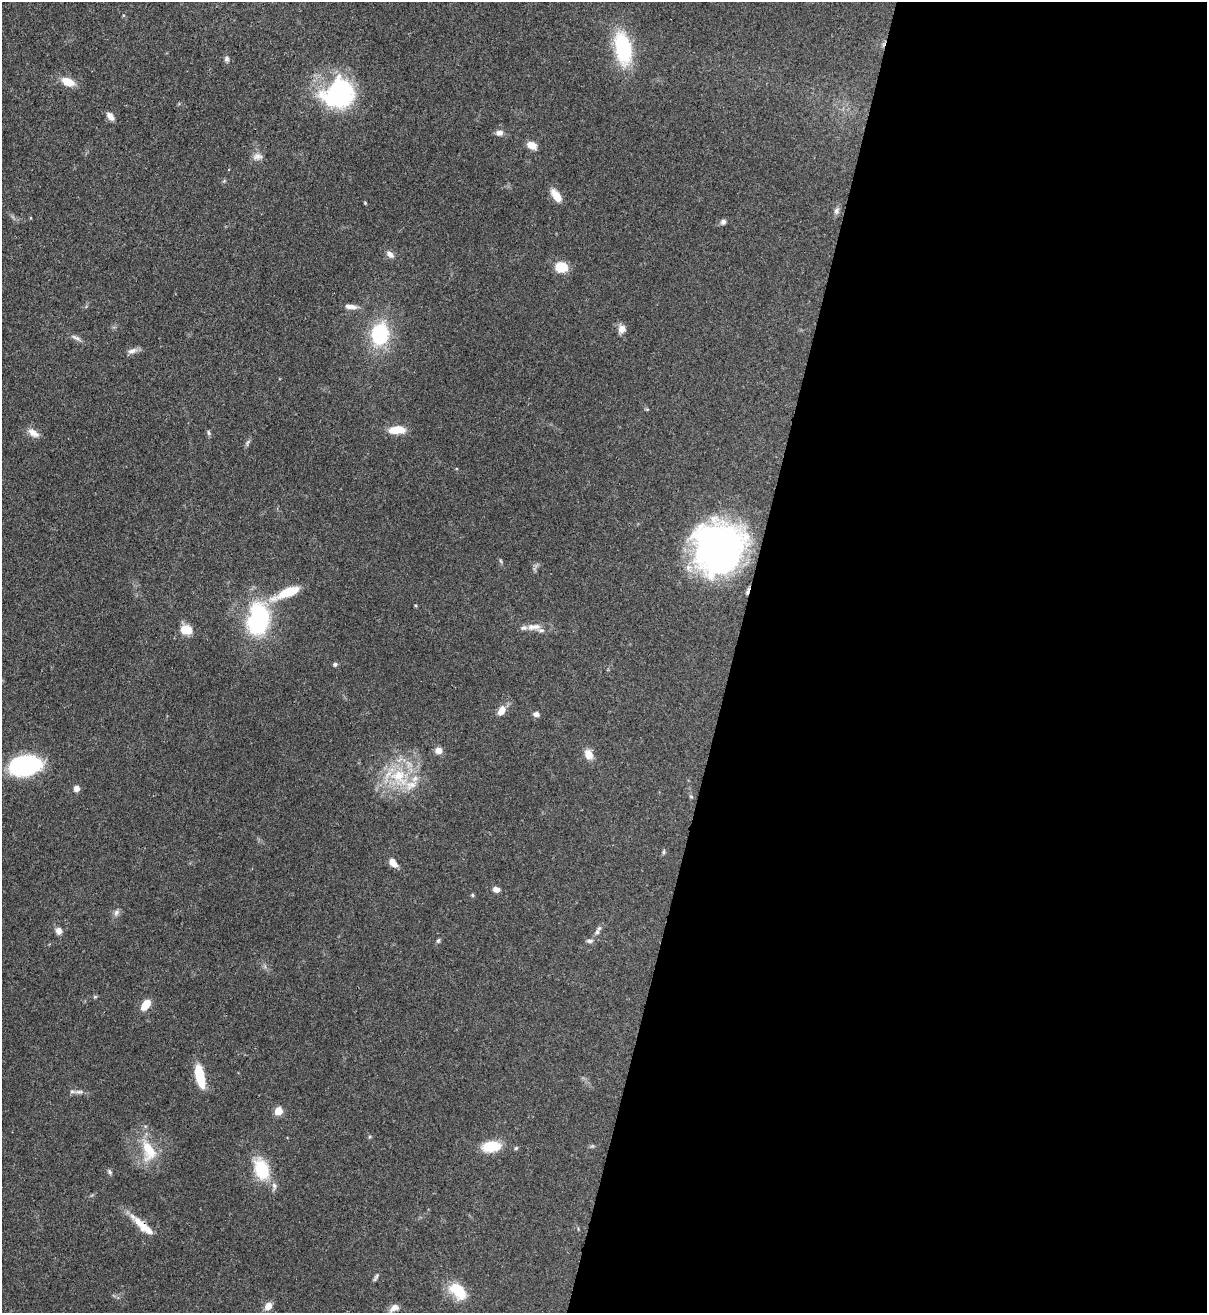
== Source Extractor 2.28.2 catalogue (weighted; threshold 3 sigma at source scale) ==
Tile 12 of 4 x 4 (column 4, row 3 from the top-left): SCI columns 3842-5046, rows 1342-2652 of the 5389 x 5307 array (HDU 1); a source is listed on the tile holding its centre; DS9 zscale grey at full resolution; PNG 1209 x 1315 px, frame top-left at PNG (2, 2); no overlay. Shown black and unused: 39% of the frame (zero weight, under 3 of 4 exposures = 7% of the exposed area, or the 3 px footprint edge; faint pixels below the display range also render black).
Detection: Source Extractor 2.28.2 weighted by HDU 2 'WHT'; one run over the whole footprint, this tile lists its part. Background 0.0823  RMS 0.0039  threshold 0.0174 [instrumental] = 3 sigma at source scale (4.5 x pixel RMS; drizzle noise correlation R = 1.50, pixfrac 1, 0.05/0.05 arcsec/px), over >= 5 px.
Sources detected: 70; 5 inside a brighter listed object's ellipse — not listed separately; the other 65 listed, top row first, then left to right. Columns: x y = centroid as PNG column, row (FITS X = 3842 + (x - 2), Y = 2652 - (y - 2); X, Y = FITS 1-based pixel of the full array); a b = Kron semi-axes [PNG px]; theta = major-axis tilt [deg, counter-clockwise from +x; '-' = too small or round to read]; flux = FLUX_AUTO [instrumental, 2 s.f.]
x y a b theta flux
623 48 39 18 -80 26
226 59 7 6 - 0.98
68 82 14 8 -22 6
338 94 34 30 32 52
110 116 10 7 -53 2.4
500 133 10 8 17 1.9
531 145 10 7 -26 3.9
257 156 14 10 13 2.4
556 195 17 8 -56 4.5
365 203 4 4 - 0.36
837 211 10 7 76 1.4
723 222 7 6 - 1.2
390 254 11 7 -38 1.9
561 267 10 9 - 9.6
350 306 14 6 -4 2.7
622 329 9 8 - 2.9
380 334 18 14 83 30
76 338 16 5 -26 1.5
132 351 14 6 19 1.9
397 430 18 8 2 7.6
33 433 16 8 -31 3
209 433 7 5 -73 0.7
248 443 12 4 68 0.86
719 548 39 37 71 190
288 592 36 10 23 12
415 605 5 3 - 0.39
258 619 39 25 82 40
534 627 21 8 3 3.6
185 629 10 8 -12 9
335 664 5 5 - 0.84
501 711 11 7 61 4.1
536 714 7 6 - 1.3
438 750 8 8 - 2.5
589 754 11 8 -67 4.3
25 765 25 14 8 66
399 777 29 22 -52 19
77 788 7 7 - 1.9
691 797 6 4 -2 0.49
664 852 6 5 - 0.65
393 862 12 7 -51 3.4
496 889 8 6 -20 2.2
472 895 5 4 - 0.57
116 913 9 7 64 1.5
59 931 8 7 - 2
597 932 8 6 74 1.2
438 940 6 5 - 0.64
589 941 9 5 -2 1.1
95 997 6 4 0 0.5
146 1005 12 7 52 5.6
200 1076 26 9 -79 11
79 1092 14 5 4 1.7
278 1111 5 5 - 12
370 1137 5 4 - 0.5
491 1146 17 10 6 12
592 1146 5 5 - 0.54
516 1148 5 5 - 0.54
149 1151 31 17 -72 13
262 1170 21 13 -71 17
110 1172 8 5 -55 0.78
274 1186 12 6 -82 1.5
139 1223 31 9 -44 6.5
377 1276 11 4 64 0.86
459 1291 21 13 -45 13
268 1306 8 7 - 3.2
394 1308 13 8 35 2.5
Overlapping masked pixels (flux is a lower limit): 1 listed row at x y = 719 548